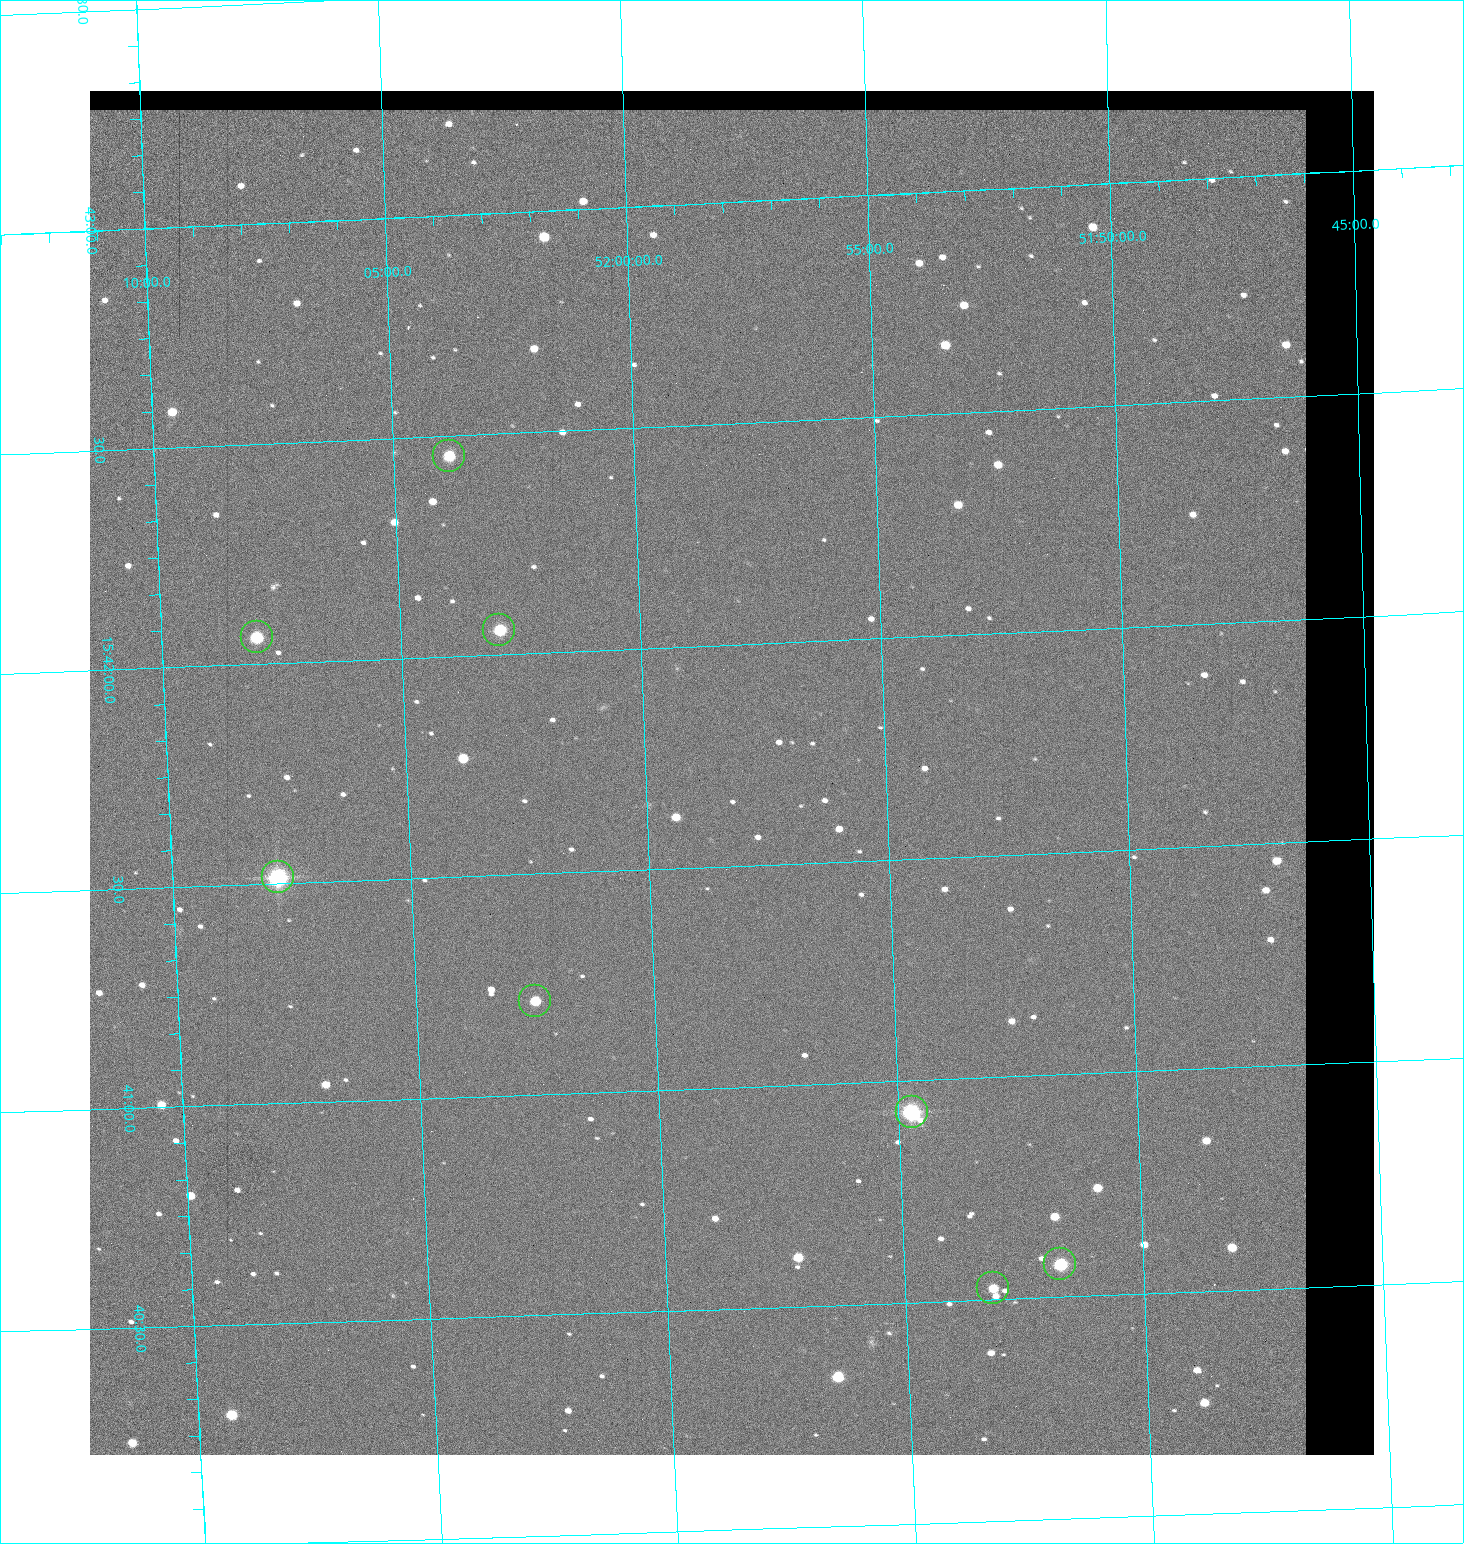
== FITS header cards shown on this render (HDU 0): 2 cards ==
NAXIS1  =                 1284 / length of data axis 1
NAXIS2  =                 1364 / length of data axis 2

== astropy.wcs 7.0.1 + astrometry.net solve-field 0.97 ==
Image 1284 x 1364 px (HDU 0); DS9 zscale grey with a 90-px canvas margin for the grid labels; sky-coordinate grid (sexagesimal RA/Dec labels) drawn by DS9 from the SOLVED WCS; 8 Tycho-2 reference stars matched to detected sources circled (green)
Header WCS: RA---TAN/DEC--TAN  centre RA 15:41:43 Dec +51:58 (235.43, +51.97 deg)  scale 1.26 arcsec/px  FOV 26.9' x 28.5'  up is +92 deg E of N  parity flipped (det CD > 0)
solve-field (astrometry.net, Tycho-2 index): VERIFIED the header's WCS against the Tycho-2 star catalogue (8 matches, 0 conflicts) and refined it, rather than solving blind
Solved WCS: RA---TAN-SIP/DEC--TAN-SIP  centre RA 15:41:43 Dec +51:58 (235.43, +51.97 deg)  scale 1.25 arcsec/px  FOV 26.8' x 28.5'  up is +92 deg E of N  parity flipped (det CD > 0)
The solver's refit moves the header's centre by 0.44 arcsec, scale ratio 0.9967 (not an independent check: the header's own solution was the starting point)
Tycho-2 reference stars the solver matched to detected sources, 8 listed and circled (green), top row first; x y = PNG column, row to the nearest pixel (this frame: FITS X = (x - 90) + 1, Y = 1364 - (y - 91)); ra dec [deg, ICRS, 3 dp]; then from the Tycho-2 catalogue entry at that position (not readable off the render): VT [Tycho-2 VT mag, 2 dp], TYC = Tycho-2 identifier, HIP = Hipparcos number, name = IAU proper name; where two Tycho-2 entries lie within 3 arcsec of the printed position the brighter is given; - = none
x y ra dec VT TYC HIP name
449 456 235.614 +52.064 11.61 3489-1132-1 - -
499 630 235.514 +52.049 11.19 3489-1407-1 - -
257 637 235.515 +52.133 11.12 3489-1380-1 - -
278 877 235.378 +52.130 9.31 3489-1322-1 76850 -
535 1001 235.303 +52.042 11.52 3489-958-1 - -
912 1112 235.232 +51.912 9.59 3489-824-1 - -
1060 1264 235.143 +51.862 10.97 3489-1016-1 - -
993 1288 235.131 +51.886 12.29 3489-908-1 - -